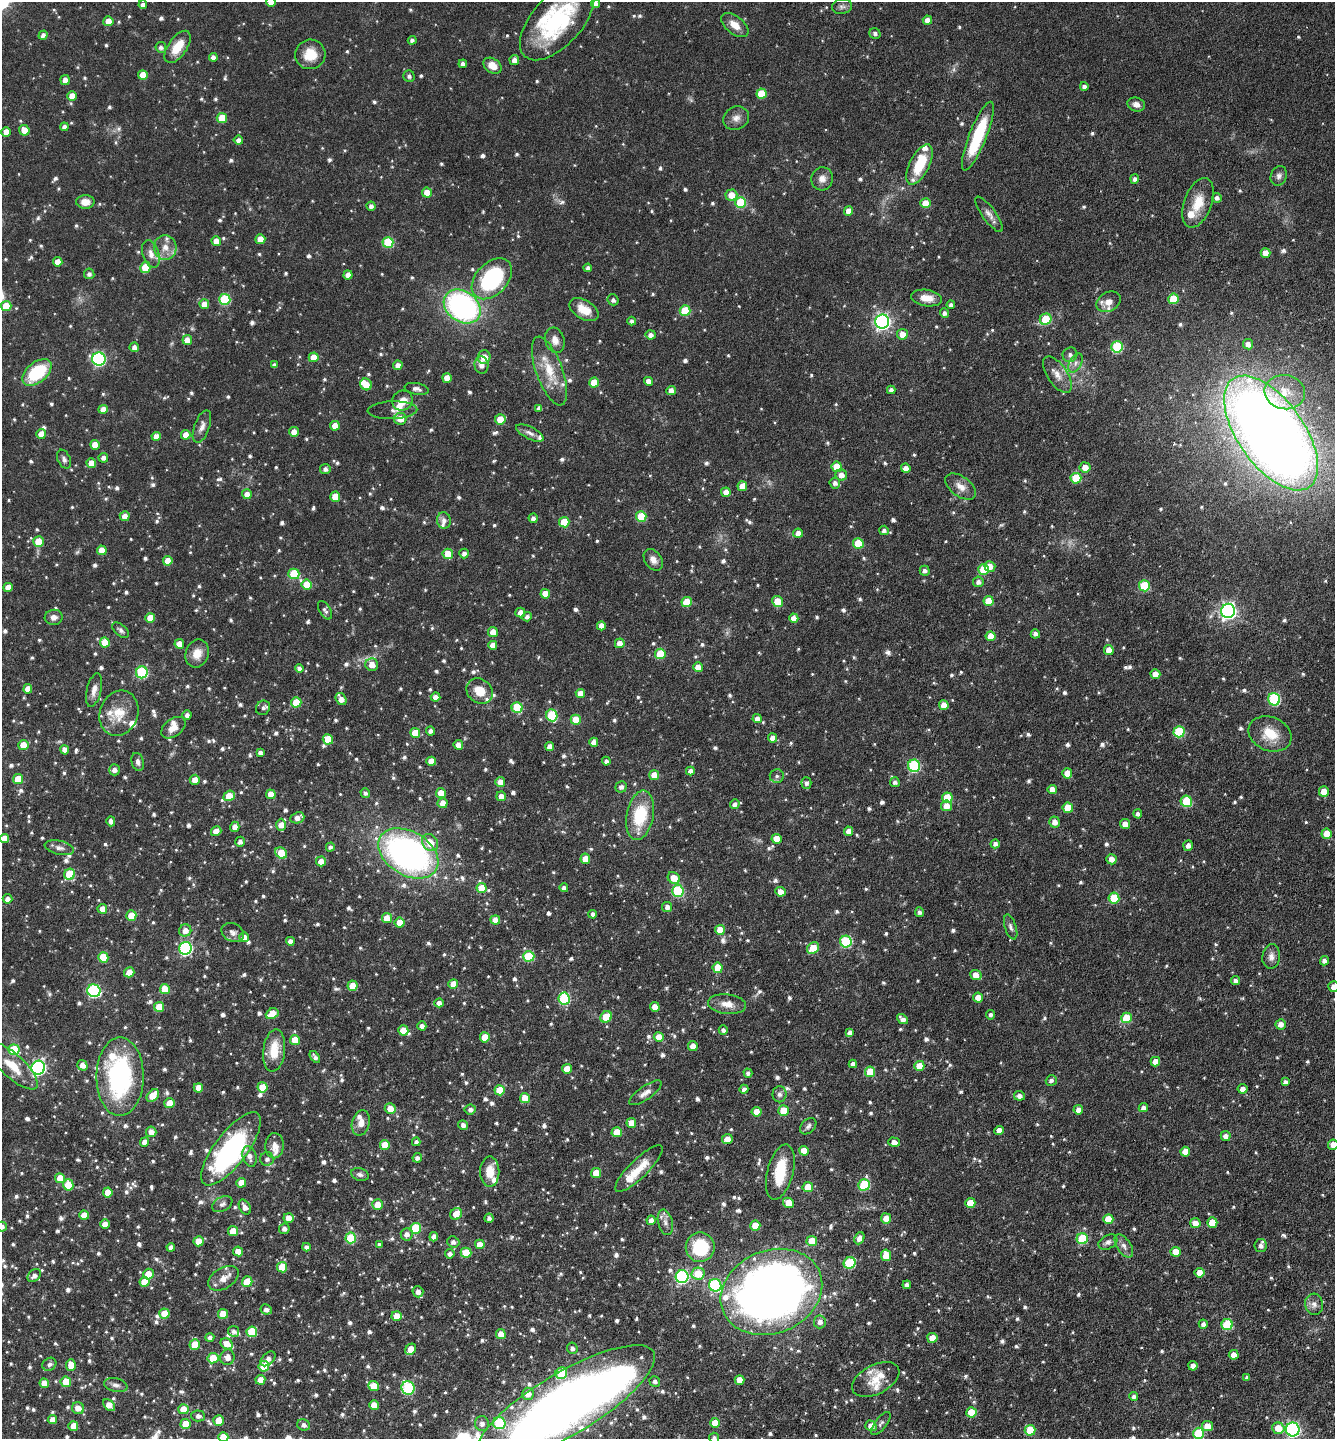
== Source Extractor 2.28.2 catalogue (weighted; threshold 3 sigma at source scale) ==
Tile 6 of 4 x 4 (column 2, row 2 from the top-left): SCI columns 1481-2813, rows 2879-4315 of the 5770 x 5760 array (HDU 1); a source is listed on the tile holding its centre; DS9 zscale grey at full resolution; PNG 1337 x 1441 px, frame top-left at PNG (2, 2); each listed source drawn as its Kron ellipse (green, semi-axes under 4 px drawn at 4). Nothing masked; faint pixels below the display range render black.
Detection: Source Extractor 2.28.2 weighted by HDU 2 'WHT'; one run over the whole footprint, this tile lists its part. Background 0.072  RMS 0.0039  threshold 0.0159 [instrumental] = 3 sigma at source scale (4.09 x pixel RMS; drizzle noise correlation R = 1.36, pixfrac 0.8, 0.05/0.05 arcsec/px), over >= 5 px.
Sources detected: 1205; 2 too faint to see at this stretch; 5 inside a brighter object's white glare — neither listed nor drawn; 34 inside a brighter listed object's ellipse — not listed separately; of the other 1164, all 500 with FLUX_AUTO >= 1.16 (the completeness limit of this list) listed and drawn (664 fainter detections not listed), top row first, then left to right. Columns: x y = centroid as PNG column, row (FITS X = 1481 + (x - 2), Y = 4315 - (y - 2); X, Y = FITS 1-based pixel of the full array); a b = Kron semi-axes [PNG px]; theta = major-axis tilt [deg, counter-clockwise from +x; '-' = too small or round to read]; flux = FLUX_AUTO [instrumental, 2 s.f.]
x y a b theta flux
271 2 5 4 - 2.4
595 3 4 4 - 1.4
143 5 4 4 - 1.6
842 6 10 7 7 1.4
927 20 4 4 - 2.2
108 21 5 5 - 3.7
557 21 48 25 48 41
735 25 16 9 -38 4
875 33 6 5 - 1.2
43 35 5 4 - 1.6
412 40 4 4 - 1.2
161 47 5 5 - 1.3
178 47 18 9 55 8.1
310 54 15 14 - 7.7
213 57 4 4 - 1.9
514 60 5 4 - 2.2
463 64 4 4 - 1.2
493 66 10 7 -33 4.5
143 75 5 5 - 5.6
409 76 6 5 - 1.2
65 80 5 4 - 2.2
1084 86 4 4 - 1.3
762 94 5 5 - 11
72 96 5 5 - 4.3
1136 104 9 7 -18 2.3
222 118 5 5 - 8.5
736 118 13 11 28 2.7
64 127 4 4 - 1.5
24 130 5 5 - 4.1
6 132 4 4 - 3.3
978 136 37 8 68 22
238 140 4 4 - 1.8
920 164 22 9 64 14
1279 176 10 8 70 1.6
822 179 11 11 - 2.6
1135 179 5 4 - 1.3
427 193 5 5 - 4.5
731 195 6 5 - 5.4
1217 198 5 4 - 1.2
85 202 9 7 1 3.7
741 203 5 5 - 17
925 203 5 5 - 5.6
1198 203 26 14 69 8.2
371 206 4 4 - 1.3
849 211 5 4 - 3.6
989 214 21 7 -54 2.6
260 239 5 5 - 4.6
216 241 4 4 - 3.6
388 242 5 5 - 20
165 248 12 11 - 4
1265 253 5 5 - 4.2
151 254 14 8 -71 2.8
58 262 5 4 - 3.5
145 268 5 5 - 8.9
588 268 4 4 - 1.2
89 274 5 5 - 1.2
348 275 4 4 - 2.7
492 279 24 16 46 39
927 298 16 8 -8 4.3
225 299 5 5 - 23
1173 299 5 5 - 12
613 300 5 5 - 1.3
1109 302 13 9 29 3.4
204 304 5 5 - 4.5
951 305 4 4 - 1.3
6 306 5 5 - 9.1
462 306 20 15 -35 87
584 310 16 9 -30 6.2
685 311 5 5 - 12
944 313 4 4 - 1.4
1046 319 6 5 - 15
632 321 4 4 - 1.2
882 322 7 7 - 120
902 334 5 5 - 3.9
651 335 5 4 - 1.8
187 340 5 4 - 3.4
555 340 13 9 -72 3.1
1248 344 5 5 - 2.3
134 347 5 4 - 1.7
1117 347 6 5 - 24
1070 355 7 7 - 1.4
314 357 5 5 - 4.8
484 357 7 6 - 4.1
99 359 7 6 - 58
1076 363 10 6 61 1.6
274 365 4 4 - 1.3
398 365 5 4 - 2.2
481 365 9 7 -84 2.5
549 371 36 13 -70 11
37 372 17 10 40 21
1057 375 21 10 -56 4
447 378 5 5 - 3.5
648 381 4 4 - 2.6
594 383 5 5 - 6.3
366 384 6 5 - 5
417 389 12 5 -10 1.4
671 390 5 4 - 2.5
891 390 4 4 - 1.4
1285 392 20 17 -10 9
402 401 10 9 - 4.5
539 408 4 4 - 1.6
103 409 4 4 - 3.3
392 410 25 9 2 2.5
400 419 6 6 - 4.1
500 419 5 5 - 6.5
335 426 5 5 - 4.3
202 427 17 7 70 2.4
294 432 5 5 - 2.9
530 433 15 6 -26 2.1
1271 433 66 33 -55 670
41 434 5 4 - 3.9
186 435 5 5 - 3.8
156 436 4 4 - 3.3
95 445 5 5 - 3.7
103 458 5 4 - 1.6
64 459 10 6 -66 1.3
91 463 5 4 - 3.7
837 467 5 5 - 7.5
1085 467 5 5 - 3.6
906 468 5 4 - 2.3
325 469 5 5 - 1.4
841 475 6 5 - 3.1
1076 478 5 5 - 12
835 483 5 5 - 1.6
742 486 5 5 - 4
961 487 17 10 -36 3.5
726 492 5 4 - 3.5
247 494 5 4 - 2.9
335 497 5 5 - 5.9
125 516 5 5 - 3.5
641 517 5 5 - 13
533 518 4 4 - 1.5
444 520 8 7 - 1.8
564 522 5 5 - 11
884 530 5 4 - 1.2
798 533 5 4 - 2.4
38 541 5 5 - 6.5
858 543 5 5 - 11
102 550 5 4 - 4.1
464 553 5 4 - 1.6
448 554 5 5 - 6.1
653 560 12 8 -55 2.5
168 561 5 5 - 4.5
990 567 5 5 - 3.7
984 569 5 5 - 13
925 571 5 5 - 1.3
294 574 5 5 - 15
978 582 5 5 - 1.5
307 585 5 5 - 9
1144 586 5 5 - 19
8 587 5 4 - 3.5
545 594 5 4 - 4.3
777 601 5 5 - 7.9
989 601 5 5 - 7.3
687 602 5 5 - 8.4
325 610 10 5 -61 1.2
1228 611 7 7 - 120
520 613 5 5 - 2.3
54 617 9 7 7 2
527 617 4 4 - 1.3
150 618 5 5 - 5.5
794 618 5 4 - 3.6
601 626 4 4 - 3.4
121 630 10 5 -42 1.2
493 632 5 5 - 3.7
1035 634 4 4 - 1.3
991 636 5 5 - 5.3
105 642 5 5 - 7.2
620 643 5 5 - 3.5
179 644 5 4 - 3.8
493 645 4 4 - 3.3
1109 650 5 4 - 3.9
197 654 14 11 69 4.7
660 654 5 5 - 13
372 665 6 6 - 3.7
698 667 5 5 - 4
299 668 4 4 - 1.4
142 672 6 6 - 33
1155 674 5 4 - 3.8
28 689 4 4 - 3.5
94 690 17 7 76 2.7
480 691 14 12 -43 6.1
580 693 4 4 - 3.2
435 697 5 4 - 2.4
341 699 6 5 - 2.9
1274 699 6 6 - 32
296 702 5 5 - 9.1
944 705 5 5 - 3.8
517 707 6 5 - 14
263 708 8 6 51 1.3
119 713 23 19 69 8.5
187 715 4 4 - 1.5
552 715 6 5 - 22
757 718 4 4 - 2
576 720 5 5 - 8
173 728 14 8 36 3.5
430 731 4 4 - 1.6
1179 732 5 5 - 22
415 733 5 5 - 8.1
1270 734 22 17 -23 9
773 738 4 4 - 2.6
328 739 5 5 - 8.7
594 742 4 4 - 2.5
23 745 5 5 - 5.1
458 745 5 4 - 2.8
550 747 4 4 - 2.6
65 750 5 4 - 2.5
260 752 4 4 - 1.3
431 761 5 4 - 4.4
606 761 4 4 - 1.4
138 762 9 6 -77 1.3
914 766 6 6 - 34
114 770 5 5 - 2.1
690 771 4 4 - 1.9
1067 773 5 5 - 5.1
654 775 5 5 - 4.3
777 776 7 6 - 1.2
18 779 5 5 - 9.2
195 780 5 5 - 2.9
500 782 5 5 - 3.5
895 782 5 5 - 1.3
806 783 6 5 - 1.3
621 787 6 5 - 1.4
1052 789 4 4 - 2.8
1324 791 5 5 - 5.2
365 793 5 4 - 1.2
441 793 5 5 - 4.8
271 794 5 4 - 4
229 796 6 5 - 6.8
501 796 5 4 - 3
947 798 5 5 - 8.8
1186 801 6 5 - 19
442 803 5 5 - 3.5
735 804 5 4 - 1.5
946 806 5 5 - 3.9
1068 808 5 5 - 7.4
1138 814 4 4 - 1.3
640 815 25 13 79 18
297 818 7 5 22 2.4
111 821 5 4 - 1.7
1055 822 5 5 - 2.8
1125 824 5 5 - 3.3
281 825 6 5 - 4
235 827 5 4 - 2.4
216 831 5 4 - 3.5
848 831 5 4 - 2.6
1327 834 5 5 - 5.8
4 838 5 4 - 3.7
777 839 5 5 - 5.6
240 842 5 5 - 1.5
430 843 9 7 -52 6.1
995 844 4 4 - 1.6
1188 845 5 5 - 1.8
330 847 4 4 - 1.2
59 848 15 7 -13 1.9
281 853 6 5 - 9.3
408 853 32 22 -31 130
585 859 5 5 - 4.9
1112 859 5 5 - 2.5
321 861 5 5 - 3.8
70 874 5 5 - 14
674 878 6 5 - 5
482 888 5 5 - 8.2
564 888 4 4 - 1.4
678 891 6 5 - 27
780 892 5 4 - 3.7
1114 898 5 5 - 13
7 899 5 4 - 2
667 907 5 5 - 1.9
102 909 5 5 - 3.2
919 912 5 4 - 1.2
593 914 4 4 - 1.4
131 915 5 5 - 7.4
387 918 5 5 - 5.5
495 920 5 4 - 3.8
400 923 5 5 - 5.7
1011 927 13 5 -72 1.4
185 930 6 6 - 3.3
720 930 5 5 - 5.2
233 932 12 9 -25 1.7
244 937 5 5 - 3
290 941 4 4 - 2.3
846 942 6 6 - 30
185 948 6 6 - 55
813 948 6 5 - 9.4
529 956 5 5 - 15
103 957 5 5 - 8.9
1271 957 12 9 83 2.2
1324 961 5 4 - 1.4
718 968 5 5 - 7.2
129 972 5 5 - 4
976 975 6 5 - 4
1235 981 4 4 - 1.6
453 984 5 5 - 4.9
353 986 5 5 - 6
1334 987 5 5 - 2.6
165 989 5 5 - 7.1
94 991 6 6 - 43
978 998 5 5 - 3.7
564 999 6 5 - 30
439 1003 5 4 - 2
727 1004 19 10 -6 4.2
159 1007 5 5 - 7
655 1007 5 4 - 3.8
272 1014 6 5 - 7.2
991 1015 5 4 - 1.2
606 1017 6 5 - 9.6
1127 1018 5 5 - 13
902 1019 6 4 -39 1.8
1281 1024 5 5 - 2.6
422 1026 4 4 - 1.8
403 1030 5 5 - 7
723 1030 5 4 - 1.3
850 1032 4 4 - 1.5
485 1037 5 5 - 6.2
659 1037 5 5 - 4.8
295 1040 5 5 - 6.8
693 1046 5 5 - 3.1
14 1050 5 5 - 15
274 1051 21 11 83 9.5
315 1057 7 4 -53 1.4
1155 1062 5 4 - 3.9
853 1064 4 4 - 1.8
82 1065 5 5 - 2.9
12 1066 32 11 -42 8.7
919 1066 5 5 - 6.8
38 1068 7 6 - 91
567 1069 5 5 - 4.8
870 1072 5 5 - 10
748 1073 4 4 - 1.3
120 1077 39 23 90 59
1051 1080 5 5 - 1.3
1285 1082 4 4 - 1.3
262 1087 5 5 - 7.6
198 1088 4 4 - 4.8
744 1089 4 4 - 1.3
1243 1089 5 5 - 2.4
500 1090 5 5 - 9.8
645 1093 19 7 35 2.6
779 1094 8 7 - 1.4
153 1096 7 5 46 7.5
1019 1096 5 5 - 1.9
525 1098 5 5 - 6.4
170 1103 5 5 - 6.7
1143 1108 5 4 - 1.5
390 1109 5 5 - 4.6
470 1109 5 5 - 1.4
1078 1110 5 4 - 2.6
783 1111 5 5 - 9.9
756 1112 5 5 - 5
361 1123 13 8 74 3.1
631 1123 5 5 - 4.3
463 1125 5 4 - 1.7
808 1126 9 6 46 1.2
999 1130 5 4 - 2.9
151 1132 5 5 - 3
617 1132 5 5 - 7.3
1226 1136 5 5 - 2
727 1139 5 5 - 2.8
145 1142 5 4 - 2.7
416 1142 4 4 - 1.2
894 1142 6 4 -18 2.1
385 1145 5 5 - 8.1
1333 1145 5 5 - 3.5
275 1146 12 9 88 3.1
231 1149 44 16 53 69
804 1151 5 4 - 4.6
1185 1152 5 5 - 4.2
249 1156 11 6 -74 2.4
417 1158 5 4 - 1.4
267 1159 7 7 - 1.4
639 1169 32 9 44 8
490 1172 15 9 -90 6.3
780 1172 28 13 75 12
596 1173 5 5 - 7.4
360 1174 9 6 -18 1.2
60 1178 5 5 - 5.9
241 1183 5 5 - 4.2
68 1185 6 5 - 8.2
864 1185 6 5 - 19
808 1187 5 5 - 6.7
108 1192 5 5 - 5.1
788 1203 6 5 - 5.4
970 1203 5 5 - 6.1
222 1204 11 7 25 1.6
378 1205 5 5 - 5.2
245 1207 8 5 -60 2.1
456 1214 6 5 - 5.2
84 1215 5 4 - 5
289 1218 5 5 - 3.8
489 1218 4 4 - 1.3
886 1218 5 5 - 4.1
1108 1219 5 5 - 6.6
651 1220 5 4 - 2
665 1222 13 7 -76 2
1212 1222 5 5 - 6.9
1195 1223 5 5 - 3.5
105 1224 5 5 - 2.7
755 1225 5 5 - 6.8
2 1227 5 4 - 1.3
415 1228 5 5 - 14
284 1229 5 5 - 1.7
233 1231 5 5 - 6.1
407 1234 6 6 - 2
434 1237 5 4 - 2
351 1238 5 5 - 17
859 1238 6 5 - 2.1
1082 1239 5 5 - 21
199 1241 5 5 - 6.6
812 1241 5 5 - 6.1
453 1242 6 5 - 1.6
1108 1242 10 7 28 1.6
480 1244 5 4 - 3.7
379 1245 4 4 - 1.5
1124 1246 13 7 -57 2.1
1261 1246 6 6 - 1.5
171 1247 4 4 - 1.7
306 1247 4 4 - 1.5
700 1247 15 14 - 21
238 1251 5 4 - 4
1175 1252 5 5 - 6.1
466 1253 5 5 - 9.5
450 1254 4 4 - 1.7
886 1255 6 5 - 6.1
850 1263 6 5 - 21
282 1267 5 5 - 8.3
1200 1273 5 5 - 4.8
148 1274 5 5 - 5
698 1274 6 6 - 8.3
34 1276 7 5 41 1.5
682 1277 6 6 - 57
223 1278 17 10 31 3.9
144 1282 5 5 - 6.9
247 1282 5 5 - 7.5
715 1285 6 6 - 38
907 1285 4 4 - 1.5
418 1292 6 5 - 2.1
771 1292 52 41 23 350
1314 1304 11 9 -77 2.1
266 1309 6 5 - 1.5
164 1314 5 5 - 6
223 1314 5 5 - 6.7
397 1316 5 5 - 4.5
820 1322 6 6 - 2.1
1203 1324 4 4 - 1.4
1227 1325 5 5 - 21
234 1331 5 5 - 1.5
252 1332 5 5 - 14
501 1334 5 5 - 4.5
210 1337 4 4 - 1.4
932 1338 5 5 - 4.9
227 1344 6 5 - 4.3
195 1345 5 5 - 7
572 1348 6 5 - 1.4
411 1349 6 5 - 6
1234 1355 5 4 - 3.4
227 1357 8 7 - 2.7
213 1358 6 5 - 9
268 1359 9 5 43 2.2
49 1364 7 6 - 1.4
71 1365 6 5 - 4.9
264 1366 5 5 - 8.4
1193 1366 5 4 - 2.8
561 1373 6 5 - 14
1247 1378 4 4 - 1.3
876 1379 25 14 27 6.6
260 1380 5 5 - 4.5
739 1380 5 5 - 4.5
655 1381 5 5 - 1.4
66 1382 5 5 - 8.3
44 1383 5 4 - 3.2
116 1385 12 6 -12 1.7
373 1386 5 5 - 5.8
408 1388 7 6 - 33
528 1394 6 6 - 3.9
1134 1396 4 4 - 1.2
565 1404 102 31 31 480
109 1405 7 4 -44 4
374 1405 5 4 - 4.5
78 1408 6 6 - 3.2
183 1409 5 5 - 6.8
972 1412 5 5 - 8.5
198 1416 7 5 -3 1.5
52 1420 4 4 - 2.7
219 1421 5 5 - 6.3
482 1423 7 7 - 2.1
499 1423 6 6 - 26
715 1423 5 5 - 8.7
881 1423 14 5 52 1.3
186 1424 5 5 - 7.1
303 1425 6 5 - 1.5
73 1426 5 4 - 3.9
871 1426 6 5 - 3.4
1207 1426 5 5 - 5
1278 1428 6 5 - 6.4
1293 1429 7 6 - 81
1030 1430 5 5 - 9.6
1199 1433 5 5 - 20
223 1437 5 5 - 7.8
714 1438 5 5 - 1.2
Isophote crosses this tile's border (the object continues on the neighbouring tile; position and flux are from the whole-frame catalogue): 12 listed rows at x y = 271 2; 595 3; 557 21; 1271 433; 4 838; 1334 987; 1333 1145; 2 1227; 565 1404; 1293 1429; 223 1437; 714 1438